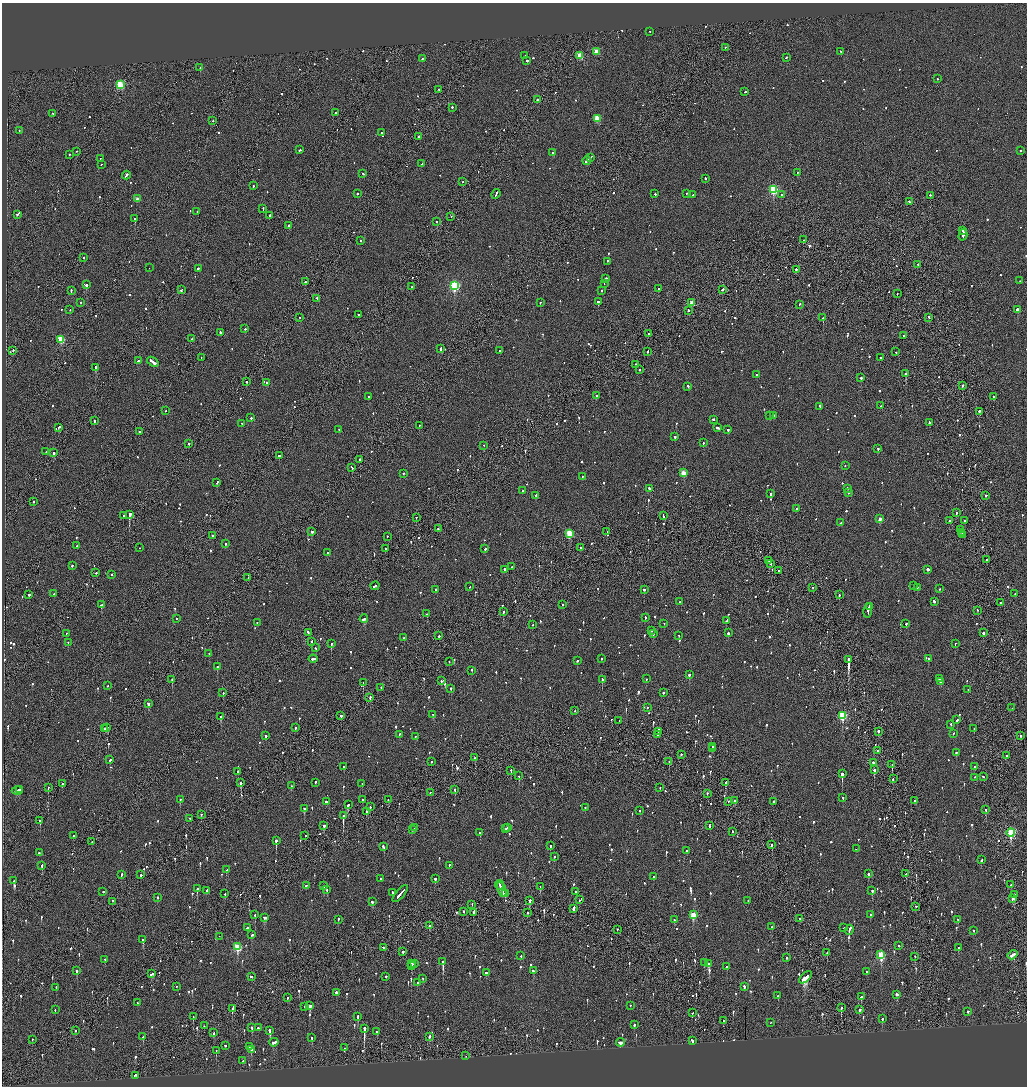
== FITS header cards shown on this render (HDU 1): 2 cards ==
NAXIS1  =                 2050
NAXIS2  =                 2168

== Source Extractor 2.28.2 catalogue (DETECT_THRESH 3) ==
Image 2050 x 2168 px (HDU 1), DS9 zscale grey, zoomed out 1/2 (1 PNG px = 2 x 2 image px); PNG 1029 x 1088 px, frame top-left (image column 2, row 2168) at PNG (2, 3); each listed source drawn as its Kron ellipse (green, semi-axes under 4 px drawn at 4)
Background -0.0751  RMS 0.063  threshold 0.188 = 3 sigma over >= 5 px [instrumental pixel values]
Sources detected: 1318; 57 cannot appear on this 1/2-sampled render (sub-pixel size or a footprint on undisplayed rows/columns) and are neither listed nor drawn; of the other 1261, the 500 brightest by FLUX_AUTO listed and drawn (761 fainter detections omitted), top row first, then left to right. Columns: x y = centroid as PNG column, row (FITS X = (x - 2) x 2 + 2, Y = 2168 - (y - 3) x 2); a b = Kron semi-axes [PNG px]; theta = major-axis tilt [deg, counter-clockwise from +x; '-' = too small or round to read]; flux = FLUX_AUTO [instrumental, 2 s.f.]
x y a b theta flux
650 32 2 2 - 83
725 48 2 1 - 75
596 52 3 3 - 310
841 52 3 2 - 190
525 56 2 2 - 74
580 56 3 3 - 390
786 58 2 2 - 98
423 59 3 2 - 280
527 61 2 2 - 180
200 68 2 1 - 62
937 79 2 2 - 58
120 85 3 3 - 760
439 90 2 1 - 80
745 92 2 2 - 120
537 100 2 2 - 160
452 108 2 2 - 390
335 113 2 2 - 150
53 114 2 2 - 63
597 119 3 3 - 340
213 121 2 1 - 100
19 131 2 1 - 73
381 133 2 2 - 76
418 137 2 2 - 340
300 150 2 2 - 450
1021 151 2 2 - 140
77 152 2 1 - 81
553 153 2 2 - 330
69 155 2 2 - 98
590 158 4 2 - 240
101 159 2 2 - 62
587 161 4 2 - 300
422 164 2 2 - 110
101 165 2 2 - 70
797 173 2 2 - 210
363 174 2 2 - 83
126 176 4 2 - 160
705 179 2 2 - 95
463 182 2 2 - 67
253 186 2 2 - 62
773 190 3 3 - 1200
357 194 2 1 - 73
496 194 5 2 - 200
655 194 2 2 - 93
686 194 2 2 - 57
693 195 2 2 - 66
782 195 3 2 - 95
931 196 2 1 - 240
137 199 2 2 - 95
909 202 2 2 - 71
263 209 3 2 - 150
197 212 2 2 - 77
17 215 2 1 - 380
270 216 2 2 - 98
451 217 2 2 - 62
135 219 2 2 - 1200
437 222 2 1 - 90
289 226 2 2 - 740
963 231 2 2 - 130
963 235 6 2 73 280
803 240 2 1 - 120
361 241 2 2 - 59
84 258 2 2 - 72
607 262 2 2 - 61
918 265 2 2 - 55
149 268 2 2 - 130
198 269 2 2 - 170
796 270 2 2 - 200
606 279 2 2 - 55
1020 281 2 1 - 72
305 282 2 2 - 340
604 284 2 2 - 80
86 285 3 2 - 520
454 286 4 3 - 1700
411 287 2 2 - 83
659 289 2 2 - 220
181 290 3 2 - 220
722 290 3 2 - 240
71 291 3 2 - 120
601 291 2 2 - 70
897 294 2 2 - 69
317 299 2 1 - 97
598 302 3 2 - 490
81 303 2 1 - 71
540 303 2 2 - 120
692 303 3 2 - 200
800 305 2 2 - 70
70 310 2 2 - 130
1018 310 2 2 - 880
688 311 2 1 - 220
358 315 2 2 - 140
299 318 2 1 - 52
823 318 2 1 - 480
929 318 2 1 - 73
245 329 2 2 - 80
220 333 2 2 - 84
648 334 2 1 - 74
904 336 2 2 - 91
191 339 2 2 - 95
61 340 3 3 - 560
440 349 4 2 - 150
13 351 2 1 - 150
500 351 2 2 - 180
648 352 2 2 - 57
896 352 2 2 - 58
201 358 2 2 - 65
881 358 2 2 - 60
138 361 3 2 - 150
153 362 6 2 -36 340
636 365 3 2 - 74
96 368 3 3 - 790
639 370 2 2 - 62
906 374 2 2 - 1600
757 375 2 2 - 94
861 378 2 2 - 130
247 382 2 1 - 180
267 383 2 2 - 100
962 386 2 2 - 350
688 387 2 2 - 170
596 396 2 2 - 84
369 397 2 2 - 270
993 397 2 2 - 82
880 406 2 2 - 54
820 407 2 2 - 71
166 411 2 2 - 56
979 412 2 2 - 120
770 416 2 2 - 83
774 416 2 2 - 73
251 418 2 2 - 96
713 420 2 2 - 210
94 421 3 2 - 67
929 423 3 2 - 140
242 424 2 2 - 64
419 426 2 2 - 75
59 428 3 2 - 180
717 428 3 2 - 120
339 430 2 2 - 59
728 430 2 2 - 270
140 432 2 2 - 69
675 437 2 2 - 160
703 443 2 2 - 68
188 444 3 2 - 150
484 446 2 1 - 74
878 449 2 2 - 84
46 452 2 2 - 160
54 453 2 2 - 520
279 456 2 2 - 480
360 460 2 2 - 90
845 466 2 1 - 92
352 468 4 2 - 90
683 473 3 2 - 210
404 474 2 2 - 100
582 477 2 2 - 60
217 483 3 2 - 340
650 489 3 2 - 140
847 489 2 2 - 130
522 491 2 2 - 110
848 493 2 2 - 63
771 494 2 2 - 130
536 496 2 2 - 110
986 496 2 2 - 60
33 502 2 2 - 65
797 509 2 2 - 63
957 513 2 2 - 56
129 515 2 2 - 1700
123 516 2 2 - 93
663 516 3 2 - 100
416 518 2 2 - 56
880 519 3 2 - 120
949 521 2 2 - 230
965 521 2 2 - 52
841 523 2 2 - 220
438 529 2 2 - 66
960 530 2 2 - 82
312 532 2 2 - 590
607 532 2 1 - 220
962 533 2 2 - 67
569 534 3 3 - 570
962 535 2 2 - 86
212 536 2 2 - 63
387 537 2 2 - 55
225 544 2 2 - 110
77 546 3 2 - 79
140 548 2 1 - 180
580 548 2 2 - 190
385 549 2 2 - 72
485 549 2 2 - 77
328 553 2 2 - 72
986 560 2 2 - 78
769 561 2 2 - 190
771 564 2 2 - 98
72 566 3 2 - 75
512 567 2 2 - 55
505 570 2 2 - 81
928 570 2 2 - 470
778 571 2 1 - 56
96 573 2 2 - 93
112 575 2 2 - 78
248 578 2 1 - 74
375 586 5 2 - 110
914 586 2 2 - 71
470 587 2 2 - 85
813 588 2 2 - 61
917 588 2 2 - 68
939 589 2 2 - 57
435 590 2 2 - 53
644 590 2 2 - 190
54 594 2 2 - 65
1015 594 2 2 - 100
29 595 2 2 - 150
839 595 2 2 - 140
680 602 2 2 - 53
934 602 2 2 - 160
1000 603 2 2 - 53
102 605 3 2 - 170
562 605 2 2 - 88
869 607 3 1 - 100
868 611 7 2 80 430
978 611 2 2 - 68
503 612 2 2 - 310
427 614 2 2 - 190
645 618 2 2 - 64
176 619 2 1 - 90
364 619 4 2 - 150
726 621 3 2 - 89
257 623 2 2 - 60
664 624 2 2 - 55
906 624 2 2 - 270
533 625 2 2 - 53
652 631 2 2 - 58
308 633 3 2 - 160
728 633 3 2 - 350
983 633 2 2 - 900
66 634 2 1 - 96
653 634 2 2 - 53
439 636 2 2 - 360
679 636 2 1 - 53
404 638 2 2 - 72
312 642 2 2 - 170
68 643 2 2 - 100
331 644 2 1 - 930
955 644 2 2 - 220
316 648 2 2 - 53
209 654 2 1 - 130
313 659 4 2 - 140
601 659 2 2 - 55
928 659 2 2 - 110
848 660 3 2 - 3800
577 661 2 2 - 78
449 662 2 2 - 62
217 667 2 2 - 150
472 671 2 2 - 110
689 675 3 2 - 250
646 679 2 2 - 130
939 679 2 2 - 240
172 680 2 1 - 190
602 680 2 2 - 360
441 681 2 2 - 61
941 682 2 2 - 110
363 683 2 2 - 77
108 686 2 2 - 57
381 688 2 1 - 67
451 689 2 2 - 120
968 690 2 1 - 66
223 693 2 2 - 76
663 693 2 2 - 73
370 698 2 1 - 210
148 704 3 2 - 260
647 708 2 2 - 57
1012 708 2 1 - 78
574 711 2 1 - 100
433 715 2 2 - 64
341 716 2 2 - 260
842 716 4 3 - 900
221 717 2 1 - 600
957 720 2 2 - 110
619 721 2 1 - 240
951 725 2 2 - 74
107 728 3 2 - 110
296 728 2 2 - 74
105 729 2 2 - 84
974 729 2 2 - 100
658 732 2 1 - 59
878 732 2 2 - 330
953 734 2 2 - 77
399 735 3 2 - 110
658 735 2 1 - 73
265 736 3 2 - 96
1020 736 2 2 - 81
415 737 2 2 - 61
712 747 3 1 - 140
712 749 2 2 - 120
877 751 2 2 - 230
956 753 2 2 - 130
681 755 2 2 - 73
1006 756 2 2 - 68
475 758 2 2 - 240
110 760 3 2 - 72
431 762 2 2 - 57
669 762 2 1 - 55
874 763 3 2 - 200
892 765 3 1 - 140
344 767 2 2 - 120
974 767 2 2 - 83
874 770 2 2 - 510
511 771 2 1 - 58
238 772 2 2 - 220
842 774 2 2 - 1400
519 776 2 1 - 94
983 777 2 2 - 87
974 778 2 2 - 56
893 779 3 2 - 76
241 783 2 2 - 410
315 783 2 2 - 71
726 783 2 2 - 270
62 784 2 2 - 160
362 784 2 2 - 63
291 786 2 2 - 110
48 788 2 1 - 200
660 788 2 1 - 57
19 790 2 2 - 90
455 790 2 2 - 200
17 791 5 2 - 170
430 793 2 2 - 58
707 794 2 1 - 61
843 798 2 2 - 69
180 800 2 2 - 96
362 800 2 2 - 67
388 800 2 2 - 54
735 801 3 2 - 130
914 801 2 2 - 56
326 802 3 2 - 360
728 802 2 2 - 66
773 802 3 2 - 330
348 805 3 2 - 340
370 807 2 1 - 82
585 808 2 2 - 61
304 809 2 2 - 290
986 810 2 2 - 140
640 811 2 2 - 120
366 812 2 2 - 75
201 815 2 2 - 180
343 816 3 2 - 590
190 819 2 2 - 61
40 821 2 2 - 300
324 826 2 2 - 130
709 826 3 1 - 120
415 828 2 2 - 190
508 828 2 2 - 83
506 829 2 2 - 97
413 830 3 2 - 210
733 832 2 2 - 170
480 833 2 2 - 180
1011 833 4 3 - 900
73 836 2 2 - 98
305 836 2 2 - 53
276 841 3 2 - 650
92 842 2 1 - 53
772 845 3 1 - 220
550 846 2 2 - 220
383 847 3 2 - 130
856 849 2 2 - 52
687 851 2 2 - 68
39 853 2 2 - 110
554 857 2 2 - 77
981 860 2 2 - 120
42 866 3 2 - 330
449 866 2 2 - 80
226 870 3 2 - 100
868 874 2 2 - 150
906 874 3 2 - 130
121 875 3 2 - 150
141 875 2 2 - 360
653 877 2 2 - 62
380 879 2 2 - 58
435 879 2 2 - 72
14 881 2 2 - 330
500 885 5 1 - 150
1011 885 2 2 - 100
306 886 2 2 - 77
324 886 2 2 - 110
540 887 2 1 - 80
197 889 2 2 - 260
327 890 2 2 - 120
502 890 8 2 -68 460
207 891 2 2 - 79
872 891 2 2 - 340
103 892 2 2 - 65
575 892 2 2 - 68
393 893 3 2 - 74
225 894 2 2 - 58
400 894 10 2 50 440
505 894 2 2 - 130
1014 895 3 2 - 77
157 898 2 2 - 110
1012 899 3 2 - 77
579 900 2 2 - 62
530 901 2 2 - 99
748 901 2 2 - 160
113 902 2 1 - 53
372 902 3 2 - 130
472 905 2 1 - 55
916 907 2 2 - 68
573 909 3 2 - 260
463 912 2 2 - 90
473 913 4 2 - 480
528 913 2 2 - 57
255 915 2 2 - 130
693 915 3 3 - 420
870 915 2 2 - 130
265 918 4 2 - 170
800 919 3 2 - 63
338 920 2 2 - 110
674 920 2 2 - 52
958 920 2 2 - 80
429 926 2 2 - 83
772 927 2 2 - 56
247 928 2 2 - 100
844 928 2 2 - 57
617 930 2 1 - 170
849 930 5 2 - 370
973 931 2 2 - 64
252 935 3 2 - 55
219 937 2 1 - 220
143 940 2 2 - 200
899 946 2 2 - 110
238 947 4 3 - 630
383 948 2 2 - 58
959 948 2 2 - 54
403 952 2 2 - 58
827 953 2 2 - 100
881 955 4 3 - 800
1013 955 5 2 - 200
521 956 2 2 - 61
915 957 2 2 - 52
787 958 2 2 - 54
105 960 2 2 - 64
443 962 3 2 - 1200
704 963 2 2 - 55
411 964 3 2 - 140
414 964 2 2 - 56
709 964 3 2 - 200
411 966 3 2 - 120
727 967 2 2 - 140
77 971 2 2 - 220
533 971 3 2 - 68
867 972 2 2 - 100
487 973 3 2 - 190
151 974 3 2 - 110
251 977 3 2 - 110
386 977 2 2 - 56
805 978 8 2 44 3000
423 979 2 2 - 67
417 983 2 2 - 81
177 987 2 2 - 58
744 987 3 2 - 170
56 988 2 2 - 55
336 993 2 2 - 760
897 995 2 2 - 170
778 996 2 2 - 120
861 997 2 2 - 250
287 998 2 2 - 70
137 1003 3 2 - 110
310 1006 3 2 - 170
630 1006 2 2 - 69
305 1007 2 2 - 56
841 1008 2 2 - 160
232 1009 2 2 - 190
55 1010 2 2 - 54
860 1010 2 2 - 410
968 1012 2 2 - 270
692 1013 2 2 - 78
193 1017 2 1 - 75
358 1017 3 2 - 320
882 1019 2 2 - 110
723 1021 2 2 - 110
770 1023 2 1 - 57
634 1025 2 2 - 190
204 1026 2 1 - 54
252 1028 3 2 - 180
258 1028 2 2 - 210
364 1029 3 2 - 2400
75 1031 2 2 - 120
270 1031 3 2 - 300
377 1032 2 2 - 58
214 1033 2 2 - 190
143 1037 2 2 - 100
429 1037 3 2 - 64
312 1038 2 2 - 160
32 1040 2 2 - 75
692 1041 3 2 - 92
274 1043 5 2 - 140
620 1043 4 2 - 190
225 1046 2 2 - 80
249 1047 4 2 - 110
345 1048 2 2 - 56
251 1050 2 2 - 93
216 1051 2 2 - 150
466 1056 2 1 - 75
243 1061 2 2 - 57
135 1076 3 2 - 210
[761 fainter detections neither listed nor drawn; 57 sub-pixel or undisplayed-footprint detections neither listed nor drawn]